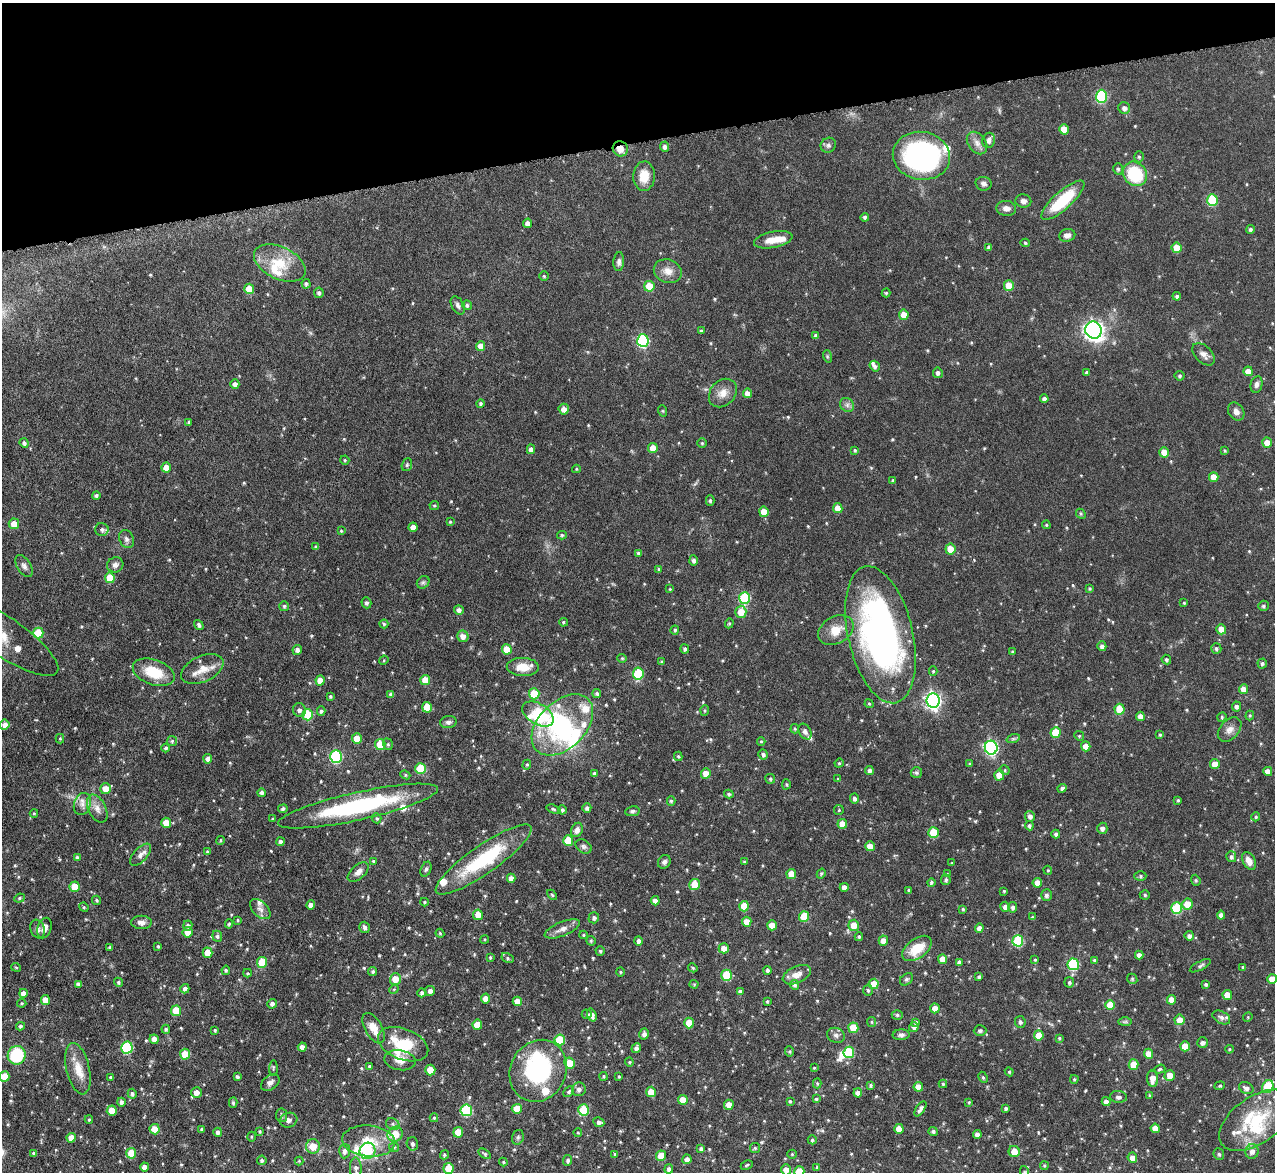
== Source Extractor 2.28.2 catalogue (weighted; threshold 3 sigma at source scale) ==
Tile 3 of 4 x 4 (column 3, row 1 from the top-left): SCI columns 2550-3822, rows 3656-4825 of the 5097 x 5091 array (HDU 1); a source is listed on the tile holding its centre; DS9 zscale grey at full resolution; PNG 1277 x 1174 px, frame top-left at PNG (2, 3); each listed source drawn as its Kron ellipse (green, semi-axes under 4 px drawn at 4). Shown black and unused: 12% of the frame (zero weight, under 4 of 8 exposures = <1% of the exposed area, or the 3 px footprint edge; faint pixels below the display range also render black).
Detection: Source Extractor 2.28.2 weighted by HDU 2 'WHT'; one run over the whole footprint, this tile lists its part. Background 0.0815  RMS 0.0036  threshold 0.0148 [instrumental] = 3 sigma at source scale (4.09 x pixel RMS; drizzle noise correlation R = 1.36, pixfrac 0.8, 0.05/0.05 arcsec/px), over >= 5 px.
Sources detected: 622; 3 inside a brighter object's white glare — neither listed nor drawn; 28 inside a brighter listed object's ellipse — not listed separately; of the other 591, all 500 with FLUX_AUTO >= 0.336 (the completeness limit of this list) listed and drawn (91 fainter detections not listed), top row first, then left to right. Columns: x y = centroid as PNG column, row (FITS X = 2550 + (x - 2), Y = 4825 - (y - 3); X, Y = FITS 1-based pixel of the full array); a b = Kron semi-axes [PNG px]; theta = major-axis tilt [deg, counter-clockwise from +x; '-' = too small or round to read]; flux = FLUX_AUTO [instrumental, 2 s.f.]
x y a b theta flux
1101 96 6 5 - 24
1124 108 6 6 - 1.2
1064 129 5 5 - 4.1
989 140 7 6 - 1.4
977 143 12 9 -53 2
828 145 8 7 - 1.1
665 147 5 4 - 1
620 149 8 7 - 2.9
921 156 29 24 -9 74
1139 157 5 5 - 0.54
1118 169 6 5 - 0.64
1135 174 13 11 -49 18
644 176 15 11 87 5
984 184 8 7 - 1
1063 200 27 9 42 15
1212 200 6 5 - 16
1023 201 8 6 -13 1.2
1006 208 10 7 -7 2
865 217 4 4 - 0.64
528 223 5 4 - 1.7
1250 229 4 4 - 0.67
1067 235 8 6 12 1.4
773 240 19 8 11 4
1025 243 5 4 - 0.44
989 247 4 4 - 0.84
1177 248 5 5 - 5.4
619 262 9 5 86 1.1
280 263 27 16 -26 9.6
668 271 14 11 -21 3.1
544 276 5 4 - 0.42
306 284 5 4 - 0.73
649 286 5 5 - 8
1009 286 5 5 - 5.5
249 289 5 5 - 6.3
319 293 5 5 - 0.84
886 293 4 4 - 0.42
1177 296 4 4 - 0.77
458 305 10 6 -60 1.1
467 305 5 4 - 0.65
904 315 5 5 - 3.8
1093 330 8 8 - 130
701 331 3 3 - 0.48
816 336 4 4 - 0.92
643 341 6 6 - 36
481 346 5 4 - 3.1
1203 354 13 8 -45 1.8
827 356 6 4 -72 0.42
875 366 5 4 - 0.92
1248 371 5 4 - 3.1
938 373 5 5 - 1
1086 373 4 3 - 0.57
1180 376 5 5 - 0.58
235 384 5 4 - 1.5
1257 384 9 5 78 1.1
723 393 16 12 48 3.2
747 393 5 4 - 2.2
1044 399 4 4 - 1.1
480 404 4 4 - 0.57
847 405 7 6 - 1.1
564 409 5 5 - 2.1
663 411 6 3 -71 0.34
1236 411 9 7 -55 1.6
189 423 4 3 - 0.8
24 443 5 4 - 0.81
702 443 4 4 - 0.43
1267 443 5 5 - 3.7
653 448 5 5 - 3.6
531 449 5 4 - 1.4
855 450 4 3 - 0.42
1225 450 4 3 - 0.39
1164 452 5 4 - 4.4
345 460 5 4 - 0.43
407 465 7 5 69 0.52
166 467 5 5 - 3.6
576 469 4 4 - 0.38
1214 477 5 4 - 3.4
893 480 4 3 - 0.43
96 495 4 4 - 0.74
710 501 5 4 - 0.59
434 505 5 4 - 0.43
838 508 5 4 - 4.1
764 512 5 5 - 3.8
1081 514 5 4 - 0.45
450 522 3 3 - 0.38
14 524 5 5 - 3.7
1046 525 4 4 - 0.38
413 527 4 4 - 2.3
102 529 7 6 - 0.8
341 531 4 4 - 0.38
562 535 5 4 - 0.47
127 539 9 7 -66 1.1
316 547 4 3 - 0.73
950 549 5 5 - 4.2
638 553 4 3 - 0.71
694 560 5 4 - 0.96
115 565 8 7 - 1.5
24 566 12 6 -59 1.3
659 569 4 3 - 0.46
110 578 5 5 - 6.5
423 582 7 5 42 0.69
1090 588 4 4 - 0.46
670 589 4 4 - 0.35
744 598 6 5 - 24
366 603 5 5 - 0.81
1184 603 3 3 - 0.41
284 606 5 5 - 0.62
1263 606 5 5 - 0.67
459 610 5 4 - 1
741 612 6 5 - 4.9
563 622 4 4 - 0.44
729 623 5 4 - 0.38
384 624 4 4 - 0.48
199 625 5 3 - 0.82
1221 629 5 5 - 2.5
675 630 4 4 - 0.52
836 630 19 13 29 5.3
38 633 5 5 - 9.5
880 635 70 32 -77 120
3 636 65 19 -34 12
463 636 6 5 - 1.9
1102 646 5 4 - 1.1
1216 648 5 5 - 0.71
507 649 5 5 - 5.2
685 649 4 4 - 0.77
297 650 5 4 - 1.2
1012 652 4 3 - 0.43
622 658 4 4 - 0.39
384 660 5 4 - 0.36
1166 660 5 4 - 0.7
662 661 4 3 - 0.34
1262 664 5 4 - 0.7
523 667 16 9 -2 5
202 669 22 13 24 4.9
933 671 5 4 - 0.44
154 672 22 12 -19 9.9
638 674 6 5 - 16
425 680 5 5 - 4.9
320 681 5 4 - 3.4
1244 689 5 4 - 2.8
534 694 5 5 - 8.6
597 694 4 4 - 0.72
391 695 4 4 - 1.2
330 696 4 3 - 0.44
933 701 7 6 - 100
869 704 4 4 - 0.37
1236 706 5 4 - 0.9
427 707 5 5 - 6.3
1119 709 5 5 - 8.6
299 710 7 6 - 1.2
705 710 5 3 - 0.38
321 711 4 4 - 0.65
538 714 17 10 -31 33
308 715 5 5 - 16
1250 715 5 4 - 0.41
1140 716 4 4 - 2.3
1222 717 5 4 - 0.44
448 722 8 6 7 1
5 725 5 4 - 1.7
562 725 36 23 44 32
795 729 4 3 - 0.46
1230 730 14 9 48 2.2
805 732 8 5 -59 1.2
1056 732 5 5 - 10
1160 735 3 3 - 0.37
1079 736 5 4 - 0.42
60 739 4 4 - 0.36
357 739 5 5 - 6.1
1013 739 7 4 18 0.54
172 741 5 5 - 0.55
761 741 4 4 - 0.39
380 744 5 5 - 9.1
388 744 6 4 -70 0.52
1086 746 5 5 - 3.7
166 748 4 4 - 0.69
991 748 7 6 - 60
763 755 5 4 - 0.86
678 756 5 3 - 0.46
336 757 6 6 - 36
208 759 4 4 - 1.8
839 763 5 4 - 0.41
970 764 4 4 - 0.5
1215 764 5 4 - 2.8
527 765 5 4 - 0.44
420 768 5 5 - 10
869 770 4 4 - 0.83
1005 770 5 4 - 0.46
1268 771 4 4 - 2.2
594 773 3 3 - 0.66
706 773 5 5 - 3.7
916 773 6 5 - 0.62
405 775 5 4 - 0.44
999 775 5 5 - 3.7
770 779 5 5 - 0.52
838 779 3 3 - 0.35
786 784 5 4 - 0.42
1062 788 4 4 - 0.88
106 789 5 5 - 4.5
262 793 4 4 - 0.93
729 794 5 4 - 0.58
855 798 5 4 - 1
1178 800 3 3 - 0.42
671 801 4 4 - 0.55
82 804 11 8 70 2.2
358 806 82 14 12 40
587 808 5 4 - 0.89
97 809 15 9 -64 2.6
283 809 4 4 - 0.83
553 809 7 4 -17 0.52
562 810 4 4 - 0.75
839 810 5 4 - 0.4
632 811 7 4 8 0.72
34 813 4 4 - 0.36
1030 816 5 5 - 1.3
1256 817 4 4 - 0.37
377 818 5 4 - 0.56
273 819 3 3 - 0.4
166 823 5 5 - 4.2
842 824 5 4 - 4
1029 826 4 4 - 0.72
1102 828 5 5 - 1.2
577 830 7 5 63 1.7
933 833 5 5 - 12
1056 834 4 4 - 0.8
220 840 4 4 - 0.43
568 841 5 5 - 8.5
280 842 4 4 - 0.96
870 846 5 4 - 3.5
584 847 9 6 -32 0.82
208 852 4 4 - 0.6
140 855 14 6 47 1.7
1231 857 5 5 - 0.81
77 858 4 4 - 0.81
484 859 57 14 35 25
373 861 4 4 - 0.41
1249 861 9 6 -62 2.2
664 862 7 6 - 0.97
744 862 4 3 - 0.38
952 863 3 3 - 0.34
426 869 8 5 66 0.74
1048 870 5 4 - 0.34
358 872 12 7 41 1.6
791 874 5 5 - 4.5
821 874 5 4 - 0.5
947 874 4 4 - 0.35
1140 876 6 5 - 0.62
511 878 4 4 - 1.9
946 880 5 5 - 0.78
1196 880 6 4 -69 0.42
931 883 4 4 - 0.57
1037 883 5 4 - 3.3
694 885 5 5 - 6.5
74 887 5 5 - 5.7
844 887 4 4 - 1.5
909 890 3 3 - 0.43
1004 891 3 3 - 0.34
552 895 6 3 -45 0.39
1046 895 6 5 - 0.94
1145 895 5 4 - 0.53
19 898 5 4 - 0.45
97 900 5 4 - 0.54
655 901 4 4 - 1.5
425 902 4 4 - 0.37
1187 904 5 5 - 5
311 905 4 4 - 2.1
744 906 5 5 - 5.5
84 907 5 4 - 0.46
1005 907 5 4 - 1.5
1013 907 5 4 - 1
1177 908 6 5 - 19
260 909 12 7 -44 1.6
963 909 4 4 - 0.41
478 915 5 5 - 3.5
1221 915 4 4 - 1.5
804 916 5 5 - 6.9
1032 917 4 3 - 0.34
594 918 6 5 - 0.85
237 920 4 3 - 0.36
141 922 10 6 -1 1.6
747 922 5 4 - 3.5
229 924 5 4 - 0.47
772 925 5 4 - 3.9
854 925 5 5 - 4.5
188 926 5 4 - 0.86
365 927 6 5 - 0.81
44 928 10 6 72 1.7
979 928 4 4 - 1.7
38 929 9 7 -69 1.2
562 929 19 7 22 2.4
188 932 5 5 - 2.8
440 933 4 4 - 0.35
583 935 4 4 - 0.42
217 936 5 4 - 0.71
1189 936 4 4 - 1.1
859 937 4 3 - 0.54
485 939 4 3 - 0.34
591 941 5 4 - 0.38
639 941 4 4 - 1.1
883 941 5 5 - 3
1018 941 6 5 - 21
158 946 4 3 - 0.42
110 947 4 3 - 0.73
724 948 5 5 - 2.4
917 948 17 10 36 7.9
600 951 4 4 - 0.48
207 953 5 5 - 4.9
1139 955 4 4 - 1.3
490 957 4 3 - 0.42
507 958 6 4 -29 0.6
942 959 5 4 - 3.3
1035 960 4 4 - 0.38
1094 960 4 4 - 0.64
262 962 5 5 - 7.7
959 962 4 4 - 0.9
1073 964 6 5 - 24
1200 966 11 4 28 0.76
16 967 5 3 - 0.37
1243 967 3 3 - 0.5
693 968 5 4 - 0.43
226 970 4 4 - 0.51
767 970 4 3 - 0.81
373 972 4 4 - 0.63
620 972 4 4 - 0.38
248 973 4 4 - 0.34
727 975 5 5 - 15
797 975 15 8 24 3.1
979 977 4 3 - 0.57
395 979 6 5 - 4.5
906 979 7 5 40 0.65
1132 979 5 4 - 0.44
1272 979 5 4 - 3.3
118 982 5 4 - 0.6
1069 982 5 5 - 0.61
79 984 4 4 - 1.1
694 984 4 4 - 0.35
874 984 5 5 - 5.4
1206 984 4 4 - 0.66
794 985 5 4 - 0.73
185 989 5 4 - 1.1
394 989 5 4 - 0.36
868 990 5 4 - 0.58
430 991 5 5 - 1.2
740 991 4 3 - 0.85
23 993 4 4 - 2
422 993 4 4 - 0.82
1227 995 5 4 - 3.9
486 999 5 4 - 3
45 1000 5 4 - 3.5
1171 1000 5 4 - 3
517 1001 5 4 - 3.1
767 1001 3 2 - 0.38
22 1003 4 4 - 0.39
272 1004 5 4 - 1.1
1110 1005 5 5 - 6.6
935 1008 5 4 - 3.1
176 1011 5 5 - 8.5
587 1014 5 4 - 0.72
592 1015 7 4 -71 1.5
897 1015 5 4 - 0.56
1221 1017 9 6 -28 1.1
1248 1017 5 4 - 0.35
1179 1020 5 5 - 3.2
872 1022 5 4 - 0.41
916 1022 4 4 - 0.66
1020 1022 6 5 - 0.92
1125 1022 7 4 1 0.57
689 1023 5 5 - 5.1
477 1025 5 5 - 5.1
20 1026 4 4 - 0.6
914 1027 5 4 - 0.91
373 1028 17 8 -60 3.7
853 1028 5 5 - 9.5
166 1029 4 4 - 0.54
215 1030 3 3 - 0.45
980 1031 6 5 - 0.62
644 1034 5 5 - 1.2
836 1035 9 7 -20 1.1
901 1035 8 5 3 0.91
1039 1035 5 5 - 4.8
1059 1038 4 4 - 0.43
154 1039 4 4 - 2.4
560 1040 5 5 - 10
1202 1043 5 5 - 1.1
403 1044 26 15 -21 13
1185 1046 5 4 - 4.3
302 1047 4 4 - 1.6
127 1048 6 5 - 25
636 1048 5 4 - 0.94
1229 1049 4 3 - 0.35
789 1051 5 4 - 0.4
849 1052 5 5 - 15
185 1054 5 5 - 6.4
1149 1054 5 4 - 3.7
17 1055 9 9 - 15
400 1060 16 10 -10 3.5
629 1062 4 4 - 0.4
569 1063 5 5 - 6.9
1133 1065 5 5 - 5.6
369 1066 4 4 - 0.67
273 1068 7 4 89 0.43
814 1068 3 3 - 0.34
78 1069 26 11 -77 5.7
1160 1069 6 4 19 0.5
430 1070 5 5 - 5.4
538 1071 32 27 61 37
1009 1072 4 4 - 0.41
1170 1075 5 5 - 3.4
4 1076 5 5 - 5.6
604 1076 4 4 - 0.45
111 1077 3 3 - 0.64
237 1077 4 3 - 0.58
619 1077 3 3 - 0.35
983 1077 6 4 -62 0.55
1074 1079 4 3 - 0.44
1153 1079 8 5 -86 3.4
270 1083 10 7 37 1.3
817 1083 5 4 - 0.41
943 1084 4 4 - 0.49
871 1085 4 4 - 0.54
1220 1086 5 4 - 0.47
918 1087 5 4 - 3.2
1268 1087 7 5 61 14
1246 1088 7 5 -25 1.2
579 1089 7 6 - 1
196 1092 5 5 - 2.6
569 1092 6 4 46 0.54
651 1092 5 5 - 4.5
858 1093 4 4 - 1.7
132 1094 5 4 - 0.78
1150 1095 4 4 - 0.37
1118 1097 8 6 -4 1
816 1099 4 4 - 0.55
683 1100 5 5 - 4.6
790 1101 4 3 - 0.44
121 1102 4 4 - 0.92
969 1102 4 3 - 0.35
1106 1102 4 4 - 1.4
233 1103 5 4 - 0.6
729 1105 5 5 - 2.3
1006 1108 3 3 - 0.61
517 1109 5 5 - 5
920 1109 8 4 56 1.2
466 1110 6 5 - 22
584 1110 5 5 - 14
112 1111 5 5 - 5
281 1115 7 5 -82 0.71
434 1118 4 4 - 0.45
89 1120 4 4 - 0.36
289 1120 9 7 18 1.4
1256 1120 42 23 35 19
599 1122 6 4 -28 0.91
393 1124 7 5 -25 0.81
1155 1128 5 4 - 2.9
155 1129 5 5 - 4.3
201 1129 3 3 - 0.47
899 1129 5 4 - 3.8
260 1131 4 3 - 0.46
933 1131 4 4 - 0.73
218 1132 4 4 - 1.2
458 1132 5 5 - 6.6
578 1133 4 4 - 0.35
395 1134 8 7 - 5.1
977 1134 4 4 - 1.4
251 1137 5 3 - 0.37
518 1137 7 5 75 0.69
71 1138 5 4 - 3.8
812 1140 4 4 - 0.49
369 1141 27 15 -6 8.6
412 1144 7 5 -76 1
313 1146 7 7 - 4.2
394 1147 5 5 - 0.48
755 1148 5 5 - 0.48
701 1149 4 4 - 0.84
345 1151 7 5 86 1.3
368 1151 8 8 - 15
1014 1151 6 5 - 4.1
1252 1151 7 6 - 1.7
34 1153 3 3 - 0.56
131 1153 5 5 - 7.2
485 1154 7 4 -32 0.6
615 1154 4 3 - 0.44
792 1154 5 4 - 0.38
1219 1154 6 5 - 0.7
444 1155 5 4 - 0.53
661 1156 5 5 - 5.1
1132 1158 5 5 - 2
687 1159 5 4 - 1.5
262 1160 5 4 - 0.74
568 1160 5 4 - 0.88
299 1161 4 4 - 0.34
503 1162 4 4 - 0.39
747 1165 6 4 28 0.44
1044 1166 4 4 - 0.45
145 1167 4 4 - 2.3
817 1167 4 3 - 0.38
356 1168 11 6 -88 1.3
449 1168 5 5 - 6
669 1169 5 4 - 0.89
786 1170 5 5 - 2.3
799 1171 5 5 - 6.2
1025 1172 6 4 -72 0.43
Overlapping masked pixels (flux is a lower limit): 1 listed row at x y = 620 149
Isophote crosses this tile's border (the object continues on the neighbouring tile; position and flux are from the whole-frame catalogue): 6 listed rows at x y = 3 636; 1272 979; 4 1076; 786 1170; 799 1171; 1025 1172